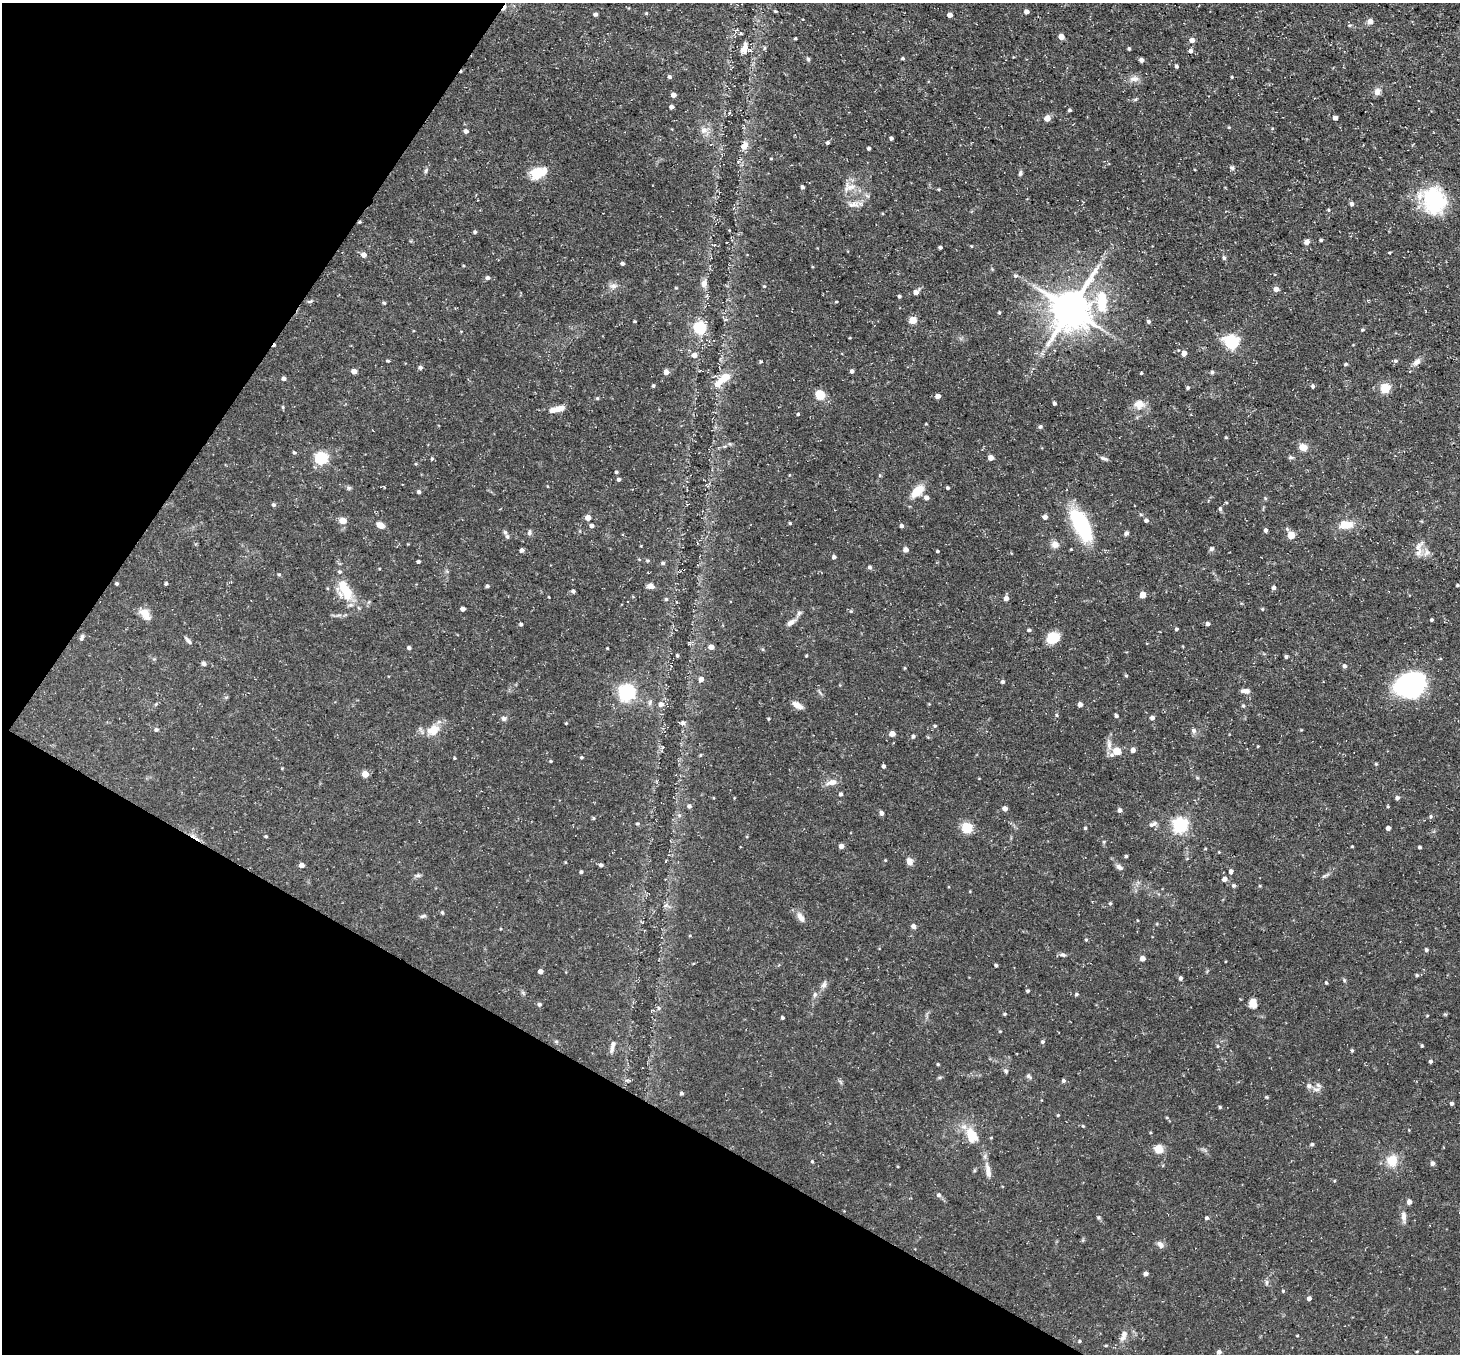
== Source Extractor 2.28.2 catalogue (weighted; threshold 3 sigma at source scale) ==
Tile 9 of 4 x 4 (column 1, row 3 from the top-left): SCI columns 1-1458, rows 1641-2992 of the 5834 x 5843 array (HDU 1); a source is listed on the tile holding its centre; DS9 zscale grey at full resolution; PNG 1462 x 1356 px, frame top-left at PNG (2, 3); no overlay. Shown black and unused: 27% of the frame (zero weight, under 3 of 5 exposures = <1% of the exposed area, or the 3 px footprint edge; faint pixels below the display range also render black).
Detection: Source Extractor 2.28.2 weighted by HDU 2 'WHT'; one run over the whole footprint, this tile lists its part. Background 0.0791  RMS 0.0042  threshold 0.0187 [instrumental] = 3 sigma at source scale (4.5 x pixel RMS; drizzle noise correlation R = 1.50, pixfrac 1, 0.05/0.05 arcsec/px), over >= 5 px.
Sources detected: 319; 3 cosmic-ray / hot-pixel residue — not listed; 2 inside a brighter listed object's ellipse — not listed separately; the other 314 listed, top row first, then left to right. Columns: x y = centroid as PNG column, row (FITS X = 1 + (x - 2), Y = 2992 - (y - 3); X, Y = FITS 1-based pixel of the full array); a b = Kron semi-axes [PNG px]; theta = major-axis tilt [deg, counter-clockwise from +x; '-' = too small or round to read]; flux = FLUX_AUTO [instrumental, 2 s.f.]
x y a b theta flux
775 11 5 3 - 0.43
1026 11 4 4 - 1.9
646 13 5 4 - 0.39
595 14 4 4 - 1
950 15 4 4 - 2.2
1370 21 7 7 - 1.8
1061 37 4 4 - 3.9
795 38 3 3 - 0.44
1192 40 5 4 - 2.5
745 49 15 10 87 3.4
1129 49 4 3 - 0.59
1190 51 5 5 - 0.96
903 58 4 3 - 0.53
808 59 6 4 -47 0.59
1141 60 4 4 - 1.6
1176 66 4 3 - 0.87
669 77 4 4 - 0.9
1134 79 14 7 2 2.4
1377 92 9 7 -87 2.1
673 95 4 4 - 2
671 107 4 4 - 1.5
1069 110 3 3 - 0.68
1047 118 5 4 - 4.3
1335 118 4 4 - 1.3
1229 127 4 3 - 0.32
704 130 10 8 22 2.4
466 131 6 5 - 1.2
891 138 4 3 - 0.95
827 143 4 4 - 0.79
744 146 11 8 54 2.9
869 148 3 3 - 0.88
771 159 4 2 - 0.35
1232 168 5 5 - 0.93
426 170 8 4 64 0.81
538 172 20 12 19 9.3
1020 174 8 4 68 0.79
802 187 4 3 - 0.82
849 187 19 10 10 4.5
1434 200 25 21 -66 38
854 204 16 8 8 2.9
1352 204 6 4 -50 0.9
1329 210 5 3 - 0.4
359 222 4 3 - 0.47
475 232 4 4 - 0.65
1321 240 3 3 - 0.53
1307 242 7 6 - 1.4
940 247 3 3 - 0.71
1389 253 4 3 - 0.37
364 255 5 5 - 2.2
1224 258 6 4 -74 0.8
622 263 4 4 - 1.1
1015 276 6 5 - 0.77
487 278 5 4 - 1.2
704 283 10 7 80 2.1
613 286 9 7 23 1.7
764 286 4 4 - 0.43
676 288 5 3 - 0.3
1276 289 5 5 - 2.5
916 292 5 5 - 2.3
899 296 4 3 - 0.67
310 301 6 4 19 0.57
836 302 4 2 - 0.34
1102 302 30 13 90 14
1071 309 12 11 - 1200
913 320 5 4 - 11
635 321 3 2 - 0.43
1148 321 5 4 - 0.84
700 328 6 5 - 46
1362 329 4 4 - 0.56
1232 342 6 6 - 71
1184 353 4 4 - 3.1
694 355 6 5 - 2.1
388 361 5 3 - 0.5
760 361 4 3 - 0.41
1395 361 6 4 -20 0.64
1416 362 12 7 35 1.9
1346 364 4 4 - 0.55
420 367 5 5 - 0.98
354 371 4 4 - 2.9
852 371 4 4 - 1.2
666 372 5 4 - 2.4
1212 372 5 4 - 0.78
1141 373 3 3 - 0.38
284 378 4 4 - 1.3
723 379 24 9 38 7.6
653 386 4 3 - 0.54
1313 386 4 4 - 0.87
1188 388 4 4 - 0.7
1385 388 5 5 - 25
820 395 8 7 - 8.4
938 396 4 4 - 2.2
597 398 5 4 - 0.41
1054 403 4 3 - 0.71
1139 404 16 12 5 4
283 407 5 4 - 0.49
560 408 10 7 20 2.8
798 414 3 3 - 0.47
926 424 4 3 - 0.29
1040 427 6 5 - 0.75
1226 437 4 3 - 0.42
1303 447 8 7 - 3.5
294 452 5 4 - 0.64
1291 457 7 5 -16 0.73
321 458 6 5 - 62
991 458 4 4 - 3.2
432 459 5 4 - 0.54
1104 459 9 5 -20 0.97
616 472 4 3 - 0.68
619 479 4 4 - 0.82
348 488 6 4 -89 0.62
947 488 4 3 - 0.51
917 491 17 9 43 6.9
419 492 4 4 - 0.98
926 497 6 5 - 1.5
1265 498 5 3 - 0.46
273 505 5 4 - 0.68
1220 509 5 4 - 0.77
1045 517 4 4 - 2
588 518 5 4 - 3.8
343 520 5 4 - 7.1
1146 520 5 4 - 1.1
790 523 4 3 - 0.47
380 525 8 6 -29 3
1345 525 16 9 2 6.3
592 526 5 4 - 1.5
901 526 5 4 - 0.97
1082 526 34 15 -61 34
1287 529 6 4 -46 0.52
1266 530 4 4 - 1.2
505 532 8 6 -67 1
529 533 8 5 88 0.85
1126 533 6 5 - 0.93
1291 535 5 5 - 9.3
1055 545 9 8 - 2.3
641 546 4 3 - 0.3
1071 549 3 3 - 0.3
1211 549 5 5 - 0.92
522 550 4 4 - 1.2
906 550 5 5 - 2.3
937 551 3 3 - 0.53
1419 552 21 7 70 3.1
1427 552 11 7 34 1.9
834 557 4 4 - 1.1
647 561 5 4 - 0.5
418 562 3 3 - 0.79
663 563 5 4 - 0.72
870 567 5 4 - 0.8
279 574 4 4 - 0.49
117 583 3 3 - 0.63
166 583 4 3 - 0.59
1457 585 3 2 - 0.48
487 586 4 4 - 0.82
651 586 9 6 -7 1.7
1274 588 4 4 - 1.2
345 590 26 14 -61 12
573 591 4 3 - 0.97
1143 595 4 4 - 6.2
549 597 3 2 - 0.3
1006 598 5 5 - 2.1
666 599 4 4 - 0.59
463 609 4 4 - 1.9
1262 609 5 3 - 0.36
851 611 4 4 - 0.45
799 613 8 5 60 1.1
145 614 15 8 -48 4.4
1432 620 3 3 - 0.57
791 622 13 6 33 2.1
521 624 5 4 - 0.62
1208 624 4 4 - 1.1
1176 629 4 3 - 0.6
1029 630 4 4 - 0.76
82 638 8 4 70 0.96
1053 638 12 10 28 9.7
188 641 10 4 -50 1.1
711 647 5 4 - 2.9
409 648 4 4 - 0.97
607 648 3 2 - 0.35
677 655 4 3 - 0.6
1286 657 4 4 - 0.73
203 663 6 5 - 1
1344 666 5 5 - 0.88
1126 676 5 3 - 0.38
701 679 5 5 - 2.1
1003 682 4 4 - 0.86
1410 685 23 17 16 89
1246 691 11 6 -4 1.7
627 693 6 6 - 150
661 704 6 6 - 2.2
1080 704 4 4 - 2.2
797 705 13 6 -31 2.7
1243 706 5 4 - 0.58
1057 715 5 4 - 0.53
1116 715 5 4 - 0.77
503 718 6 6 - 0.97
1152 718 4 4 - 1.4
768 719 4 3 - 0.43
566 723 4 3 - 0.31
683 723 6 6 - 1.1
935 726 4 4 - 0.51
156 730 5 5 - 0.83
433 730 19 14 27 6.4
1194 730 7 7 - 1.2
892 734 4 4 - 3.7
913 736 4 4 - 0.9
1109 744 13 6 -89 2.3
1133 750 5 5 - 1.4
1116 751 6 5 - 12
700 755 4 4 - 0.44
581 757 4 4 - 0.53
454 758 4 3 - 0.35
550 761 4 3 - 0.35
1376 764 5 4 - 0.4
883 766 4 3 - 1
365 774 5 4 - 6.1
832 782 12 7 14 3
840 794 4 4 - 0.89
1397 798 4 4 - 1.2
689 806 5 5 - 1.1
1005 808 5 4 - 1.9
1120 810 5 4 - 1.3
881 813 5 4 - 1.2
679 815 6 4 -44 0.7
1431 817 6 3 82 0.54
594 818 4 4 - 0.52
637 823 5 4 - 0.61
1153 824 12 5 26 1.4
1180 825 6 6 - 110
967 828 5 5 - 33
1085 828 3 3 - 0.58
1388 828 4 4 - 1.6
266 836 4 3 - 0.51
841 846 4 4 - 2.4
1352 846 3 2 - 0.34
1420 847 3 3 - 0.73
1205 849 4 3 - 0.32
1126 856 4 4 - 0.46
885 860 4 3 - 0.32
909 861 8 6 -65 2.3
302 865 5 4 - 1.9
601 865 4 3 - 1.1
1119 867 9 6 -33 1.5
581 872 4 3 - 0.76
1231 872 5 4 - 1.3
418 876 9 4 1 0.84
1224 879 6 6 - 1.4
1233 886 5 5 - 0.66
1260 886 4 3 - 0.38
1110 903 5 4 - 0.56
442 912 5 5 - 0.51
423 916 9 4 18 0.8
801 917 16 7 -53 2.5
913 926 5 5 - 1.5
1086 940 4 4 - 0.46
1426 950 5 4 - 0.85
1063 955 9 5 -13 0.94
1142 958 4 4 - 2.7
996 965 3 3 - 0.81
540 971 4 4 - 2
1417 975 5 4 - 0.63
1180 978 5 4 - 1
1344 980 5 4 - 0.54
1326 983 4 3 - 0.51
824 985 9 6 53 1.5
1028 991 4 3 - 0.62
815 994 8 6 87 1
1076 994 5 4 - 0.59
1253 1003 10 8 -89 3.7
539 1004 5 5 - 0.92
659 1008 5 5 - 0.68
1005 1014 4 3 - 0.49
782 1018 3 3 - 0.67
556 1041 6 4 -19 0.58
1042 1042 5 5 - 0.79
1218 1046 5 3 - 0.39
1422 1046 4 3 - 0.44
612 1047 19 6 75 2.1
1352 1050 4 4 - 0.57
1430 1061 4 4 - 0.95
938 1064 4 3 - 0.42
1006 1071 7 5 -52 0.8
1029 1076 8 5 -39 0.82
1063 1081 5 4 - 0.82
1318 1085 7 5 -44 1
1309 1086 8 6 -26 1.3
1316 1089 11 4 -4 1.3
681 1093 4 4 - 0.72
1266 1097 5 4 - 0.4
1452 1103 4 4 - 0.81
1220 1107 4 3 - 0.52
1058 1115 4 3 - 0.34
1167 1118 5 3 - 0.39
1083 1126 5 3 - 0.41
972 1135 17 11 -65 8.6
1312 1144 5 4 - 0.66
1159 1149 5 5 - 17
1392 1160 14 13 - 7.2
812 1161 4 3 - 0.42
1432 1163 5 4 - 1.5
988 1171 23 7 -78 3.5
1334 1181 4 3 - 0.35
938 1195 6 5 - 1.1
1409 1202 5 4 - 2.3
1404 1217 16 6 -84 2.2
1207 1218 4 4 - 0.83
1160 1245 10 7 -50 1.7
1146 1274 4 4 - 1.6
1266 1282 7 4 -90 0.75
1283 1291 4 4 - 0.44
1309 1298 4 4 - 1.4
1123 1335 16 7 69 2.8
1297 1336 4 2 - 0.28
1079 1341 5 4 - 0.49
1417 1351 4 3 - 0.32
1219 1352 4 4 - 1.3
Overlapping masked pixels (flux is a lower limit): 1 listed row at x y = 359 222